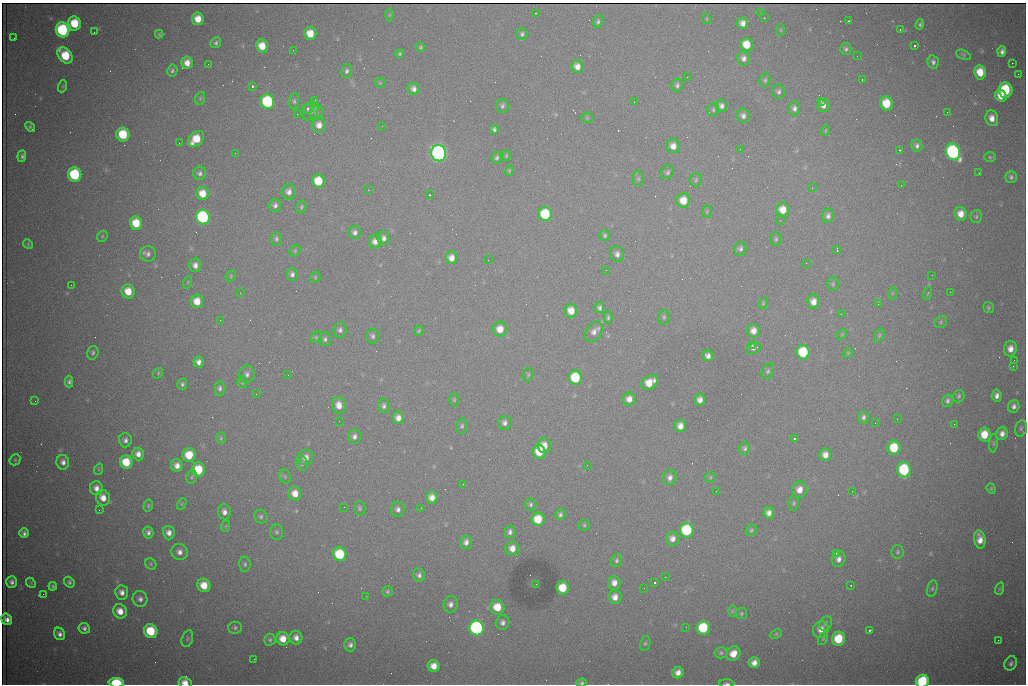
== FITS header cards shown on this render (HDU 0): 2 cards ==
NAXIS1  =                 1024 /fastest changing axis
NAXIS2  =                  682 /next to fastest changing axis

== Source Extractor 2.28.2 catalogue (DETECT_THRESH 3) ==
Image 1024 x 682 px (HDU 0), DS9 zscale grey, 1 PNG px = 1 image px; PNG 1028 x 686 px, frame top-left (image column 1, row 682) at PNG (2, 3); each listed source drawn as its Kron ellipse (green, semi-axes under 4 px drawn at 4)
Background 3010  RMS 34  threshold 103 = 3 sigma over >= 5 px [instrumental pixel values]
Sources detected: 344; all 344 listed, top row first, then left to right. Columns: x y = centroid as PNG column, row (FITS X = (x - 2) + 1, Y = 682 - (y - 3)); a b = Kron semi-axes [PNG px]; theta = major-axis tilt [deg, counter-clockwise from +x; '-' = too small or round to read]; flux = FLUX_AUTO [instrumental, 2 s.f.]
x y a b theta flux
536 13 3 2 - 2.1e+03
761 13 3 2 - 2.1e+03
389 15 6 4 89 2.8e+03
764 18 2 2 - 1.4e+03
198 19 6 6 - 3.2e+04
707 19 5 3 - 2.1e+03
598 21 6 4 68 5.0e+03
849 21 3 2 - 2.4e+03
74 23 7 6 - 6.9e+04
743 23 6 5 - 1.5e+04
920 24 5 4 - 4.0e+03
62 30 7 6 - 2.5e+05
781 30 6 4 89 2.2e+03
900 30 3 3 - 1.9e+03
94 32 2 2 - 1.1e+03
310 33 6 6 - 3.8e+04
159 34 4 4 - 2.7e+03
522 34 6 5 - 5.0e+03
14 38 2 2 - 1.4e+03
216 43 6 5 - 4.9e+03
747 45 7 6 - 4.3e+04
262 46 6 6 - 3.9e+04
914 46 3 3 - 7.1e+03
420 47 5 4 - 3.3e+03
846 49 6 5 - 5.6e+03
293 50 2 2 - 8.8e+02
1002 51 5 4 - 8.8e+03
399 54 4 4 - 3.6e+03
65 55 9 6 -51 7.7e+04
963 55 7 4 -22 3.8e+03
857 56 2 2 - 1.8e+03
744 58 7 6 - 1.1e+04
933 62 7 5 -78 6.9e+03
187 63 6 6 - 2.1e+04
1012 63 2 2 - 2.2e+03
208 64 2 2 - 2.9e+03
577 66 6 5 - 1.7e+04
172 71 6 5 - 5.4e+03
347 71 7 5 77 6.1e+03
980 72 7 6 - 4.4e+04
1018 74 2 2 - 1.5e+04
687 77 2 2 - 1.1e+03
862 79 3 2 - 5.4e+03
765 80 7 5 72 4.6e+03
380 83 5 5 - 2.8e+03
677 85 6 6 - 5.9e+03
63 86 6 4 71 2.1e+03
252 86 3 3 - 1.0e+05
414 89 6 6 - 1.1e+04
1005 90 7 7 - 1.3e+05
778 92 7 6 - 7.0e+03
1001 96 6 5 - 2.6e+04
200 98 6 5 - 3.5e+03
315 100 2 2 - 1.1e+03
294 101 8 5 85 4.9e+03
821 101 3 3 - 2.2e+03
267 102 7 6 - 2.3e+05
634 102 2 2 - 9.7e+02
886 103 7 6 - 6.4e+04
823 105 6 6 - 1.2e+04
502 106 7 6 - 6.4e+03
721 106 6 5 - 8.6e+03
794 108 7 6 - 9.0e+03
308 109 5 5 - 5.1e+03
713 110 6 6 - 4.8e+03
310 111 10 7 62 1.5e+04
947 112 2 2 - 3.2e+03
316 113 7 6 - 6.3e+03
297 114 2 2 - 2.5e+03
743 116 7 6 - 9.5e+03
587 118 6 5 - 3.7e+03
992 118 8 6 -80 2.0e+04
319 125 7 7 - 1.8e+04
382 126 2 2 - 1.8e+03
30 127 5 3 - 4.1e+03
494 129 4 4 - 5.2e+03
825 131 5 3 - 2.4e+03
123 134 7 6 - 9.3e+04
196 139 9 6 45 5.7e+04
179 143 2 2 - 3.7e+03
673 146 7 6 - 1.8e+04
917 146 6 5 - 7.0e+03
740 149 2 2 - 2.7e+03
899 150 3 2 - 3.2e+03
953 152 8 7 - 5.6e+05
235 153 2 2 - 1.3e+03
439 153 8 7 - 1.1e+06
22 156 6 4 83 5.7e+03
506 156 5 4 - 2.9e+03
990 157 6 5 - 3.5e+03
497 158 6 5 - 5.2e+03
509 170 5 4 - 2.7e+03
667 172 7 6 - 5.8e+03
200 173 6 6 - 6.7e+03
979 173 2 2 - 1.1e+03
75 175 7 6 - 1.8e+05
1011 177 6 6 - 6.6e+03
638 179 7 5 -89 4.8e+03
696 180 6 6 - 4.6e+03
318 181 7 6 - 6.3e+04
901 185 2 2 - 1.6e+03
812 188 3 2 - 3.2e+03
368 190 2 2 - 9.0e+03
289 192 7 7 - 1.2e+04
203 193 7 6 - 3.6e+04
429 195 3 2 - 2.3e+03
683 201 7 6 - 3.8e+04
275 205 6 6 - 7.9e+03
301 207 6 5 - 4.3e+03
783 210 7 6 - 3.0e+04
707 211 6 5 - 3.4e+03
545 214 7 6 - 1.3e+05
961 214 7 6 - 2.4e+04
828 216 7 6 - 8.8e+03
976 216 6 5 - 4.3e+03
203 217 7 6 - 3.5e+05
780 220 3 2 - 2.3e+03
136 223 7 6 - 5.6e+04
355 232 6 6 - 8.3e+03
605 235 5 5 - 4.8e+03
102 236 6 5 - 2.9e+03
383 238 7 6 - 1.0e+04
276 239 7 5 -88 5.7e+03
776 239 6 5 - 4.3e+03
375 241 7 6 - 1.6e+04
28 244 5 4 - 2.7e+03
740 249 7 6 - 8.0e+03
837 250 4 2 - 2.3e+03
295 251 6 5 - 3.7e+03
148 254 8 7 - 1.0e+04
617 254 8 6 -74 1.0e+04
451 258 6 5 - 1.8e+04
488 260 2 2 - 1.9e+03
806 263 2 2 - 1.3e+03
195 265 7 6 - 1.3e+04
606 270 2 2 - 1.1e+03
292 274 6 6 - 8.3e+03
932 275 2 2 - 1.3e+03
231 276 6 4 51 3.4e+03
315 277 6 5 - 3.3e+03
188 282 6 4 71 2.6e+03
833 284 7 5 -90 3.7e+03
71 285 2 2 - 6.9e+03
128 291 7 6 - 3.8e+04
950 292 2 2 - 1.0e+03
240 293 2 2 - 9.4e+02
893 293 6 4 70 2.6e+03
928 293 7 3 71 2.4e+03
197 301 7 6 - 3.5e+04
813 302 7 6 - 2.0e+04
763 303 6 4 68 3.0e+03
878 304 2 2 - 1.3e+03
988 307 6 5 - 3.8e+03
599 308 5 4 - 6.9e+03
571 311 6 6 - 3.0e+04
841 314 3 2 - 2.6e+03
608 317 6 4 89 4.3e+03
664 317 7 5 78 4.4e+03
220 320 2 2 - 1.0e+03
941 322 7 5 38 3.8e+03
500 329 7 7 - 3.0e+04
340 330 8 6 82 8.0e+03
419 331 5 3 - 2.8e+03
754 331 7 6 - 2.0e+04
594 332 11 7 58 1.5e+04
842 334 6 4 44 2.8e+03
879 335 7 5 68 3.6e+03
373 336 7 6 - 6.2e+03
316 337 6 5 - 3.9e+03
325 339 7 6 - 6.4e+03
752 345 3 3 - 6.5e+03
753 348 7 5 26 7.4e+03
1010 349 7 6 - 1.8e+04
803 352 7 6 - 1.2e+05
93 353 7 5 72 5.4e+03
848 353 5 4 - 2.1e+03
708 356 6 5 - 1.2e+04
1014 360 2 2 - 2.3e+03
198 362 5 5 - 1.1e+04
1013 366 2 2 - 1.8e+04
768 371 8 5 63 5.5e+03
158 373 5 4 - 3.1e+03
247 374 9 7 89 9.8e+03
288 375 2 2 - 1.5e+03
528 375 7 5 75 3.9e+03
575 378 7 6 - 1.1e+05
69 382 6 4 -89 5.6e+03
242 382 6 5 - 4.0e+03
649 383 9 6 34 4.0e+04
182 384 5 5 - 5.3e+03
220 388 7 5 89 6.5e+03
256 394 2 2 - 1.8e+03
959 396 6 5 - 4.3e+03
997 396 6 5 - 1.1e+04
629 399 6 6 - 1.8e+04
454 400 6 5 - 3.8e+03
700 400 6 5 - 1.4e+04
35 401 2 2 - 1.5e+03
947 401 6 5 - 6.1e+03
339 405 8 7 - 2.2e+04
384 406 7 5 88 7.4e+03
1014 406 6 5 - 9.1e+03
863 417 6 5 - 6.7e+03
398 418 6 5 - 1.6e+04
897 419 2 2 - 1.1e+03
339 421 2 2 - 1.2e+03
504 423 7 6 - 9.0e+03
875 423 2 2 - 1.8e+03
954 424 2 2 - 9.6e+03
462 426 7 5 74 5.1e+03
680 426 6 5 - 1.8e+04
1021 428 8 5 75 5.6e+03
984 434 7 6 - 4.6e+04
1002 434 6 5 - 1.3e+04
354 436 7 6 - 9.2e+03
221 438 6 5 - 3.5e+03
794 438 3 3 - 7.4e+03
125 440 7 6 - 9.2e+03
994 443 9 3 85 3.7e+03
544 446 7 6 - 2.8e+04
745 448 6 5 - 5.5e+03
894 448 7 6 - 7.7e+04
539 452 7 6 - 5.0e+04
138 454 6 6 - 1.6e+04
189 455 7 6 - 5.1e+04
825 455 6 6 - 1.8e+04
306 457 8 7 - 1.7e+04
15 460 6 5 - 3.3e+03
63 462 7 6 - 1.1e+04
126 462 7 6 - 6.5e+04
302 463 7 6 - 6.2e+03
177 465 6 6 - 1.6e+04
587 465 2 2 - 5.3e+03
99 469 6 3 71 2.7e+03
198 469 7 6 - 6.8e+04
904 470 8 6 -88 1.9e+05
285 476 7 5 -69 4.7e+03
192 477 7 5 76 3.8e+03
670 477 8 6 73 1.2e+04
710 477 5 4 - 3.3e+03
463 484 2 2 - 1.5e+03
96 488 7 6 - 1.5e+04
991 489 5 4 - 3.0e+03
799 490 8 7 - 2.1e+04
716 491 3 2 - 2.3e+03
852 491 2 2 - 1.6e+03
295 493 7 6 - 2.6e+04
432 497 6 6 - 1.9e+04
103 498 8 7 - 2.4e+04
794 503 7 5 82 4.2e+03
182 504 6 4 62 2.8e+03
531 504 6 6 - 5.2e+03
148 506 6 4 75 3.4e+03
344 507 2 2 - 4.0e+03
360 508 7 6 - 4.9e+03
421 508 2 2 - 1.1e+03
398 509 7 7 - 9.8e+03
99 510 2 2 - 1.1e+03
224 512 7 6 - 1.3e+04
769 513 5 5 - 1.3e+04
560 514 6 5 - 5.8e+03
261 516 7 6 - 6.1e+03
538 519 7 6 - 5.8e+04
584 525 5 5 - 3.9e+03
226 526 6 3 71 2.7e+03
687 530 7 7 - 1.7e+05
751 530 6 5 - 4.3e+03
277 532 7 6 - 5.8e+03
510 532 6 5 - 7.6e+03
24 533 5 4 - 7.1e+03
148 533 6 5 - 8.2e+03
169 533 7 6 - 1.4e+04
672 539 7 6 - 1.4e+04
980 539 9 5 -80 2.1e+04
466 542 7 6 - 1.2e+04
512 548 7 6 - 2.1e+04
179 552 8 8 - 1.4e+04
897 552 7 6 - 5.1e+03
836 553 3 3 - 3.0e+03
340 554 7 6 - 1.2e+05
839 559 8 6 69 1.2e+04
617 560 6 5 - 5.2e+03
151 564 6 5 - 3.6e+03
245 564 7 6 - 5.6e+03
419 575 6 6 - 7.6e+03
665 577 2 2 - 1.2e+03
12 582 6 5 - 9.2e+03
69 582 6 4 -53 5.3e+03
31 583 5 4 - 2.5e+03
614 583 7 6 - 1.6e+04
654 583 3 3 - 1.0e+05
536 584 2 2 - 1.1e+03
204 585 7 6 - 4.1e+04
851 585 3 2 - 1.8e+03
53 586 4 4 - 4.1e+03
563 588 6 6 - 5.8e+04
644 588 2 2 - 1.2e+03
932 588 8 5 73 4.9e+03
999 589 6 4 71 2.7e+03
122 592 7 6 - 1.3e+04
387 592 5 5 - 3.9e+03
43 594 2 2 - 2.8e+03
366 596 2 2 - 9.6e+02
615 597 7 6 - 1.9e+04
140 599 8 7 - 1.0e+04
451 604 8 7 - 1.2e+04
497 607 7 7 - 5.0e+04
120 611 7 6 - 2.6e+04
733 611 6 4 88 3.1e+03
741 613 5 5 - 3.7e+03
7 619 6 5 - 1.3e+04
503 623 7 7 - 1.0e+04
826 623 7 6 - 5.8e+03
686 627 2 2 - 1.0e+03
84 628 6 5 - 7.3e+03
235 628 7 6 - 5.5e+03
477 628 7 7 - 5.6e+05
703 628 7 6 - 1.1e+05
821 629 8 7 - 2.1e+04
870 630 4 2 - 9.4e+03
151 631 7 6 - 9.9e+04
59 634 6 5 - 9.6e+03
776 634 6 4 26 3.1e+03
296 638 7 6 - 1.4e+04
823 638 7 4 63 3.4e+03
187 639 9 5 74 5.2e+03
283 639 7 6 - 3.2e+04
838 639 7 6 - 8.4e+04
270 640 6 6 - 4.8e+03
998 640 2 2 - 1.4e+03
645 643 7 5 78 4.4e+03
350 645 6 6 - 8.4e+03
721 653 6 5 - 4.8e+03
733 654 7 6 - 3.0e+04
254 659 2 2 - 5.4e+03
754 663 5 5 - 1.6e+04
1011 663 7 6 - 6.9e+03
434 666 6 6 - 2.4e+04
678 673 6 5 - 1.6e+04
922 681 7 6 - 1.6e+05
185 682 6 5 - 2.2e+04
116 683 8 4 -4 1.4e+05
581 683 5 4 - 5.0e+03
727 683 7 3 -2 5.1e+03
At the frame edge (FLAGS 8, measured only in part): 5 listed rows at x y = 922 681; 185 682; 116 683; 581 683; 727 683

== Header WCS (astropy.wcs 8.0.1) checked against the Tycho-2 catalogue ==
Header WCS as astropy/WCSLIB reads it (CRVAL/CRPIX/CD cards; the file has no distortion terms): RA---TAN/DEC--TAN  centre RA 07:09:15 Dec +30:56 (107.31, +30.93 deg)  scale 1.44 arcsec/px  FOV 24.5' x 16.3'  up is -93 deg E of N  parity flipped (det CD > 0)
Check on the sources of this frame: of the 60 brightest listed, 4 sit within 2.2 arcsec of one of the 10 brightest Tycho-2 stars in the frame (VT <= 12.48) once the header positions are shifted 1.24 arcsec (1.10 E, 0.58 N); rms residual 1.38 arcsec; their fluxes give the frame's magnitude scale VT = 25.81 - 2.5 log10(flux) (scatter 0.18 mag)
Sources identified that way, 4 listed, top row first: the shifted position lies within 2.2 arcsec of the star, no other Tycho-2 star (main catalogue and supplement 1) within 4.4 arcsec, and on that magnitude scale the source's flux lands within +1.5 / -3 mag of the star's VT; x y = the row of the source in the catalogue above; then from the Tycho-2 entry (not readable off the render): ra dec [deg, ICRS J2000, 3 dp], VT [Tycho-2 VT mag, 2 dp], TYC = Tycho-2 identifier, HIP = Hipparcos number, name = IAU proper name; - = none
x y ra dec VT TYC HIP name
439 153 107.226 +30.900 10.76 2438-883-1 - -
75 175 107.244 +30.756 12.13 2438-718-1 - -
203 217 107.261 +30.807 12.26 2438-856-1 - -
477 628 107.445 +30.924 11.38 2438-1056-1 - -